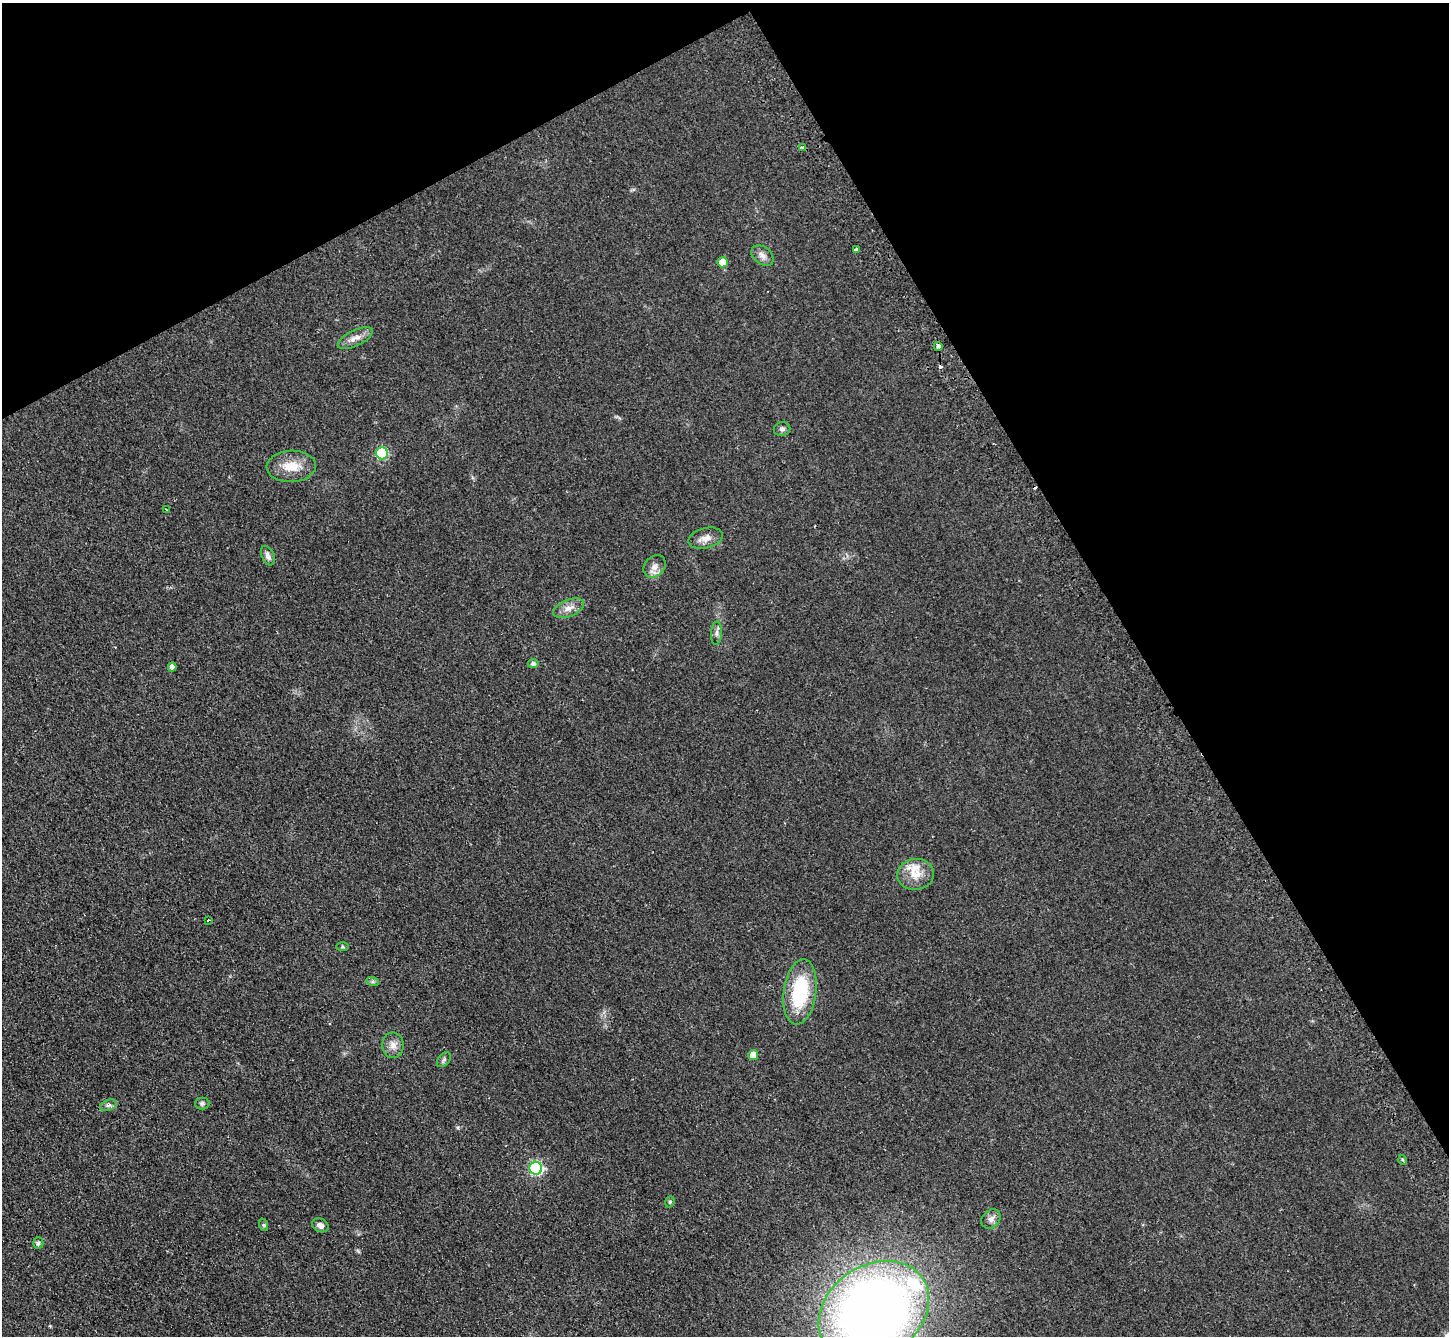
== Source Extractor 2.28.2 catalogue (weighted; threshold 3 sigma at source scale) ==
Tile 3 of 4 x 4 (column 3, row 1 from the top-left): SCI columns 2928-4374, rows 4312-5645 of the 5856 x 5815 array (HDU 1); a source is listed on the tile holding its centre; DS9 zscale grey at full resolution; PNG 1451 x 1338 px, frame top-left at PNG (2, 3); each listed source drawn as its Kron ellipse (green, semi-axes under 4 px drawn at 4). Shown black and unused: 29% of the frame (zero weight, under 2 of 3 exposures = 2% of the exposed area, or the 3 px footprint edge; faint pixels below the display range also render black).
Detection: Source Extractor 2.28.2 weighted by HDU 2 'WHT'; one run over the whole footprint, this tile lists its part. Background 0.0531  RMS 0.0082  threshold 0.0368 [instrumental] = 3 sigma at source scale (4.5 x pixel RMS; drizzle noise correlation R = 1.50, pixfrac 1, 0.05/0.05 arcsec/px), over >= 5 px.
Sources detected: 38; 2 cosmic-ray / hot-pixel residue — neither listed nor drawn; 1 inside a brighter listed object's ellipse — not listed separately; the other 35 listed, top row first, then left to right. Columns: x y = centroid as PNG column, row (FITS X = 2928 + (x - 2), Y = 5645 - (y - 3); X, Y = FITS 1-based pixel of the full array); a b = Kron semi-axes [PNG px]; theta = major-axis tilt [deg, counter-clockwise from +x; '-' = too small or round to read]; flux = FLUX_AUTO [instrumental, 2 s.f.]
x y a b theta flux
802 147 4 3 - 6.8
856 249 4 3 - 4.4
762 255 12 8 -38 4.5
723 262 5 5 - 11
355 338 19 8 26 6.3
938 346 4 4 - 8.5
782 429 8 7 - 2.4
382 453 6 6 - 79
291 466 24 15 3 16
166 510 3 2 - 1.3
706 538 17 10 14 6.6
268 556 10 6 -67 3.2
655 566 12 9 46 5.6
569 608 16 8 22 6.4
716 633 11 5 86 2.7
533 664 5 4 - 2.8
172 667 4 4 - 3.4
916 874 18 15 9 13
208 920 3 2 - 1.6
342 947 6 3 0 0.9
373 982 6 4 -19 1.5
800 992 33 16 82 54
393 1045 13 10 89 5.8
753 1055 5 5 - 9.8
444 1060 8 5 50 1.9
202 1103 7 6 - 1.8
108 1105 9 5 19 2.2
1403 1160 5 3 - 0.92
536 1168 6 6 - 140
670 1202 6 4 68 1.2
991 1219 10 8 43 4
264 1225 6 4 -71 1
320 1225 8 6 -26 3.8
38 1243 6 5 - 1.5
874 1311 59 45 34 840
Overlapping masked pixels (flux is a lower limit): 1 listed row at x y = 802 147
Isophote crosses this tile's border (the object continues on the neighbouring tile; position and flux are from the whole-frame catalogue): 1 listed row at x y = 874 1311